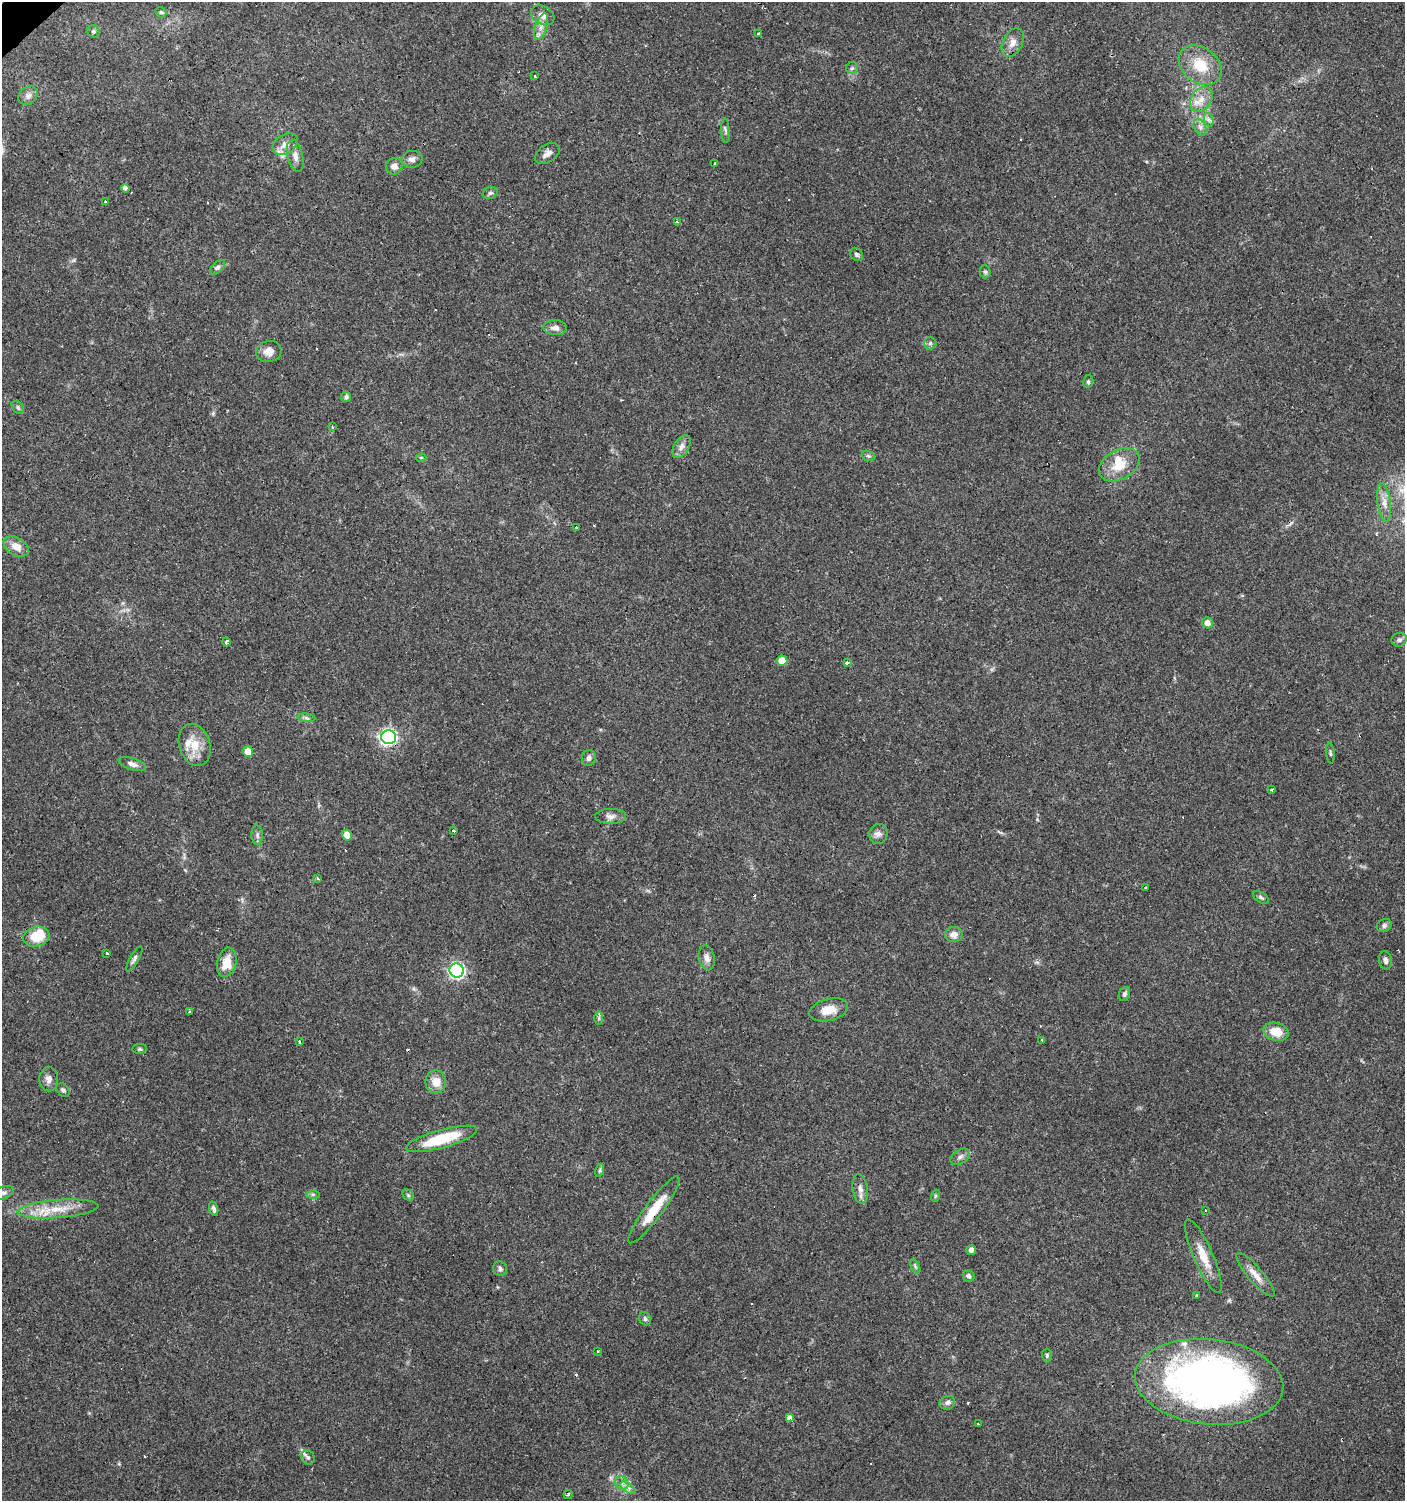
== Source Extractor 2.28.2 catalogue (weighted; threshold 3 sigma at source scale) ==
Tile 11 of 4 x 4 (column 3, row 3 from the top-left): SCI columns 2946-4348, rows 1502-3000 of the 5954 x 5998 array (HDU 1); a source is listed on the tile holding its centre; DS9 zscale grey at full resolution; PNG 1407 x 1503 px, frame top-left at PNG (2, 2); each listed source drawn as its Kron ellipse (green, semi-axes under 4 px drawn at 4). Shown black and unused: <1% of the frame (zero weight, under 3 of 4 exposures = <1% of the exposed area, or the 3 px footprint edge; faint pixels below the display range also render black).
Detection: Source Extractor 2.28.2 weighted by HDU 2 'WHT'; one run over the whole footprint, this tile lists its part. Background 0.0517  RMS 0.0052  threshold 0.0235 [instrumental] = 3 sigma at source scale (4.5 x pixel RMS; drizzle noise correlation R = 1.50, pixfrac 1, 0.0396/0.0396 arcsec/px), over >= 5 px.
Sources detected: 129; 2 inside a brighter object's white glare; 12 cosmic-ray / hot-pixel residue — neither listed nor drawn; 3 inside a brighter listed object's ellipse — not listed separately; the other 112 listed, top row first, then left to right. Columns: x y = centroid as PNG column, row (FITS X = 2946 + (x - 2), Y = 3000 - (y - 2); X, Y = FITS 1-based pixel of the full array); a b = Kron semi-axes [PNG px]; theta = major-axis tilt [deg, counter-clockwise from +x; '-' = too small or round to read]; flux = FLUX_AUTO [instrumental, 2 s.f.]
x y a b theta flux
161 12 6 5 - 0.92
543 15 12 9 -28 3.5
541 27 14 6 71 3.4
93 31 6 6 - 1.1
759 33 3 3 - 1.1
1013 42 15 9 63 4.2
1200 65 23 17 -38 15
852 68 6 6 - 1.1
535 76 3 3 - 1.6
28 96 10 8 41 2.6
1201 99 14 10 55 5.6
1209 120 7 4 -71 1.3
1200 127 9 5 -65 1.9
725 131 12 4 -86 1.2
285 144 13 9 32 3.9
547 154 14 8 33 2.8
295 156 16 7 -76 3.7
412 159 10 8 5 2.4
715 163 4 2 - 0.71
394 166 8 8 - 3.2
125 188 4 4 - 2.1
490 193 8 5 16 1.3
106 201 3 3 - 1.3
677 221 4 3 - 1
856 254 7 5 -48 1.2
218 267 9 5 43 1.4
985 272 6 5 - 1
555 328 11 7 -4 3
930 343 6 6 - 1.2
269 352 13 10 12 4.4
1088 382 6 5 - 0.92
346 397 5 5 - 1.6
18 407 7 5 -50 1.1
333 427 3 3 - 0.67
682 447 12 7 57 3
868 456 6 5 - 0.83
421 457 5 3 - 0.49
1119 465 22 14 29 12
1384 503 19 6 -82 4.3
576 527 3 2 - 0.96
16 546 14 9 -30 5.3
1208 623 6 5 - 3
1399 640 8 7 - 1.7
226 642 4 3 - 1.2
782 661 5 5 - 11
847 663 3 3 - 3.9
306 718 9 3 -6 1.2
389 737 7 7 - 120
195 745 21 15 -72 9.8
248 752 5 5 - 6.3
1330 753 10 3 -84 0.82
589 758 8 7 - 2
132 764 14 5 -19 2.4
1271 790 3 3 - 1.1
611 816 15 7 1 3
453 830 3 3 - 0.98
878 834 10 9 - 2.5
257 835 9 5 -87 1.5
347 835 5 5 - 5.8
318 878 3 2 - 0.88
1146 888 3 3 - 0.89
1261 897 9 5 -31 1.1
1384 925 7 6 - 1.4
954 935 9 7 -4 3.4
36 937 13 9 16 13
107 953 3 2 - 0.58
707 958 12 8 -77 3
134 959 14 4 60 1.7
1386 960 9 6 -81 1.8
227 962 15 9 77 7.9
457 970 7 7 - 110
1124 994 7 5 65 1.3
829 1010 20 11 14 8.3
189 1011 4 3 - 0.83
599 1018 7 4 -90 0.99
1276 1032 13 9 -15 8.9
1042 1040 4 3 - 1
299 1041 3 2 - 0.97
139 1049 7 5 8 0.92
49 1079 12 9 -89 2.9
436 1082 11 10 - 6.1
63 1090 7 5 -45 1.3
442 1139 37 9 15 26
960 1157 11 6 33 1.8
600 1170 6 4 73 0.93
860 1189 15 7 -81 3
3 1193 11 6 21 1.7
313 1194 7 4 0 0.92
408 1195 6 5 - 0.95
935 1196 6 4 71 0.66
58 1209 41 9 4 13
214 1209 7 3 -72 1.4
654 1210 41 8 53 14
1205 1210 3 3 - 0.49
971 1250 5 5 - 1.8
1203 1256 40 9 -66 10
915 1266 8 4 -63 0.82
500 1269 7 7 - 1.6
1255 1275 28 7 -50 5.4
969 1276 6 5 - 1.5
1196 1296 3 2 - 1.1
645 1319 7 5 -62 1.3
598 1351 3 3 - 1.1
1047 1356 7 5 -90 0.86
1209 1382 74 42 -6 270
947 1403 8 6 26 1.8
789 1417 4 3 - 45
978 1424 3 3 - 1
308 1457 7 6 - 1.7
622 1483 7 6 - 1.8
628 1488 9 4 -37 1.7
568 1495 4 3 - 0.6
Overlapping masked pixels (flux is a lower limit): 3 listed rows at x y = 389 737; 654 1210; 1209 1382
Isophote crosses this tile's border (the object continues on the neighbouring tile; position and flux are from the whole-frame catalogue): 1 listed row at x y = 3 1193